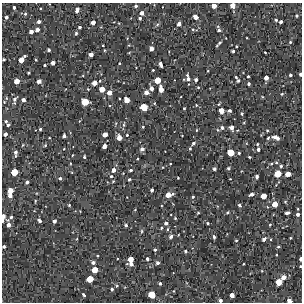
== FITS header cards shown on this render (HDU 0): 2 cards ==
NAXIS1  =                  300 / Width of image
NAXIS2  =                  300 / Height of image

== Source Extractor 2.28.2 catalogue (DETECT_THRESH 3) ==
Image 300 x 300 px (HDU 0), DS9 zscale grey, 1 PNG px = 1 image px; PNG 304 x 304 px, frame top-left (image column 1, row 300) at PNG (2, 3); no overlay
Background 1710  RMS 180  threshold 532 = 3 sigma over >= 5 px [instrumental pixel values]
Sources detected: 186; all 186 listed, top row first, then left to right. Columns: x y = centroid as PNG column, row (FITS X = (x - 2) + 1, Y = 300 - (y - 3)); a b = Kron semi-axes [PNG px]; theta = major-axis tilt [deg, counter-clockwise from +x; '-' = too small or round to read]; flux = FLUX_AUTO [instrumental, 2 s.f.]
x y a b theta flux
232 5 4 4 - 85000
136 6 4 4 - 24000
214 6 4 4 - 79000
14 8 3 3 - 22000
77 10 5 3 - 48000
142 13 4 4 - 46000
25 14 5 4 - 20000
297 16 3 3 - 18000
6 17 4 3 - 25000
196 17 5 4 - 75000
140 18 3 3 - 24000
276 20 3 3 - 17000
39 22 4 4 - 34000
93 22 4 4 - 61000
281 22 3 3 - 28000
179 24 5 4 - 46000
157 25 6 4 21 17000
79 27 3 3 - 21000
193 29 4 4 - 14000
37 30 4 4 - 47000
219 30 4 3 - 23000
31 32 4 4 - 51000
76 33 5 3 - 19000
290 42 3 3 - 13000
219 43 7 2 42 22000
103 45 2 2 - 8000
129 45 4 3 - 8700
236 46 3 2 - 12000
151 49 4 4 - 64000
49 50 3 3 - 26000
104 50 4 3 - 10000
233 51 3 3 - 18000
265 52 3 2 - 8300
91 55 4 4 - 60000
4 59 3 3 - 16000
21 59 7 4 49 120000
36 60 4 3 - 9900
53 63 4 4 - 49000
119 63 3 2 - 10000
160 64 5 3 - 45000
45 65 3 2 - 12000
153 70 3 3 - 11000
208 71 3 2 - 8600
28 73 3 2 - 13000
300 74 4 2 - 30000
290 75 3 3 - 18000
248 76 3 3 - 16000
236 77 4 3 - 12000
188 78 12 5 -74 58000
266 78 4 4 - 57000
157 80 5 5 - 160000
196 80 4 3 - 28000
16 81 4 4 - 100000
39 81 5 4 - 53000
238 81 4 3 - 18000
94 83 5 4 - 81000
249 84 3 3 - 21000
198 87 4 3 - 12000
151 88 4 4 - 53000
102 89 4 4 - 120000
161 89 6 4 -79 91000
146 92 5 4 - 53000
109 93 5 5 - 83000
282 94 4 3 - 13000
6 98 6 4 -89 18000
15 100 10 5 81 37000
23 100 4 4 - 41000
127 100 5 4 - 100000
85 102 5 5 - 200000
219 104 5 3 - 10000
196 105 4 4 - 12000
143 107 5 5 - 230000
184 108 3 3 - 11000
221 111 5 4 - 100000
229 111 4 3 - 29000
242 114 3 3 - 16000
6 121 4 4 - 16000
8 125 3 3 - 20000
124 125 7 4 82 21000
143 127 3 3 - 12000
222 128 6 6 - 35000
232 128 5 4 - 51000
40 129 3 3 - 16000
196 130 5 3 - 9900
267 130 3 3 - 12000
5 134 4 3 - 38000
105 134 4 4 - 76000
127 135 3 3 - 10000
64 136 4 3 - 27000
182 136 2 2 - 6900
276 137 8 4 -17 66000
119 138 5 4 - 86000
268 138 3 3 - 15000
193 143 5 4 - 26000
257 144 3 3 - 13000
23 145 3 2 - 9400
45 145 5 4 - 14000
104 146 4 4 - 60000
190 148 4 4 - 14000
142 149 4 4 - 42000
258 149 4 4 - 32000
16 153 8 4 88 34000
231 153 5 5 - 180000
239 153 3 3 - 17000
72 155 3 2 - 7500
84 157 4 3 - 16000
249 157 3 2 - 12000
276 163 5 4 - 17000
170 164 3 2 - 12000
281 166 3 3 - 20000
228 168 4 4 - 18000
214 169 4 3 - 26000
113 170 5 4 - 57000
131 170 4 3 - 24000
14 172 5 5 - 190000
123 173 2 2 - 6700
278 174 5 5 - 180000
288 174 5 4 - 91000
111 176 4 4 - 15000
257 177 5 3 - 25000
60 178 4 4 - 22000
178 178 2 2 - 8800
129 179 4 3 - 15000
113 181 3 3 - 10000
27 182 4 3 - 23000
10 190 5 4 - 120000
152 190 4 3 - 30000
173 194 5 4 - 19000
251 194 4 3 - 34000
10 195 4 4 - 53000
168 195 5 4 - 100000
263 196 5 4 - 120000
193 197 4 3 - 15000
35 201 4 2 - 9300
285 202 4 4 - 12000
275 204 5 4 - 110000
69 205 3 3 - 11000
239 205 4 3 - 24000
135 210 2 2 - 7700
227 212 4 3 - 18000
198 213 4 3 - 13000
287 213 5 3 - 32000
298 214 5 4 - 33000
3 216 4 3 - 50000
11 217 4 4 - 21000
175 218 3 3 - 12000
2 220 4 2 - 46000
39 221 4 3 - 29000
54 221 4 3 - 34000
166 223 4 4 - 31000
208 223 4 3 - 15000
9 225 5 5 - 56000
126 225 4 4 - 24000
270 225 3 3 - 11000
161 228 4 3 - 14000
167 229 5 3 - 13000
142 231 6 4 89 16000
171 236 6 4 51 42000
214 237 4 3 - 22000
290 238 2 2 - 9300
264 239 5 3 - 40000
236 240 3 3 - 11000
4 246 3 3 - 26000
278 247 4 3 - 14000
155 250 4 3 - 20000
185 251 4 4 - 17000
131 259 6 4 56 120000
147 259 4 4 - 26000
300 259 4 2 - 33000
93 263 4 3 - 33000
157 263 4 4 - 29000
131 264 4 4 - 32000
243 264 2 2 - 8200
300 266 2 2 - 8800
95 270 5 5 - 150000
283 277 5 4 - 71000
90 279 5 5 - 170000
279 282 5 5 - 150000
160 283 3 3 - 23000
117 286 4 4 - 16000
112 289 3 3 - 20000
84 295 4 3 - 23000
151 295 5 5 - 200000
232 295 4 4 - 61000
220 300 4 3 - 32000
289 301 5 3 - 74000
At the frame edge (FLAGS 8, measured only in part): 11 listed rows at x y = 232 5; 214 6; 4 59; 300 74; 3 216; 2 220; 4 246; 300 259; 300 266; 220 300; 289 301